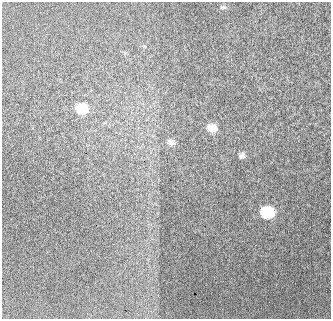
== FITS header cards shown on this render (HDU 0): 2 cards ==
NAXIS1  =                  329  /
NAXIS2  =                  317  /

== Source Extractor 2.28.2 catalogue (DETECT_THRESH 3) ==
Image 329 x 317 px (HDU 0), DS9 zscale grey, 1 PNG px = 1 image px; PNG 333 x 321 px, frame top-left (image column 1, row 317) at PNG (2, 2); no overlay
Background 568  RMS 7.8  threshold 23.5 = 3 sigma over >= 5 px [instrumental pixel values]
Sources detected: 6; all 6 listed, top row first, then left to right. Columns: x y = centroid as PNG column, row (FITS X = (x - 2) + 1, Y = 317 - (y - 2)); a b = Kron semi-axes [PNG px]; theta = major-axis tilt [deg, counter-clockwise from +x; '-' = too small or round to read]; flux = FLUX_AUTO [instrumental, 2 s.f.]
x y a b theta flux
223 7 10 4 11 930
82 108 10 8 -6 15000
212 128 9 7 -12 5900
171 142 11 7 -26 2100
242 156 6 5 - 1500
267 212 9 8 - 29000